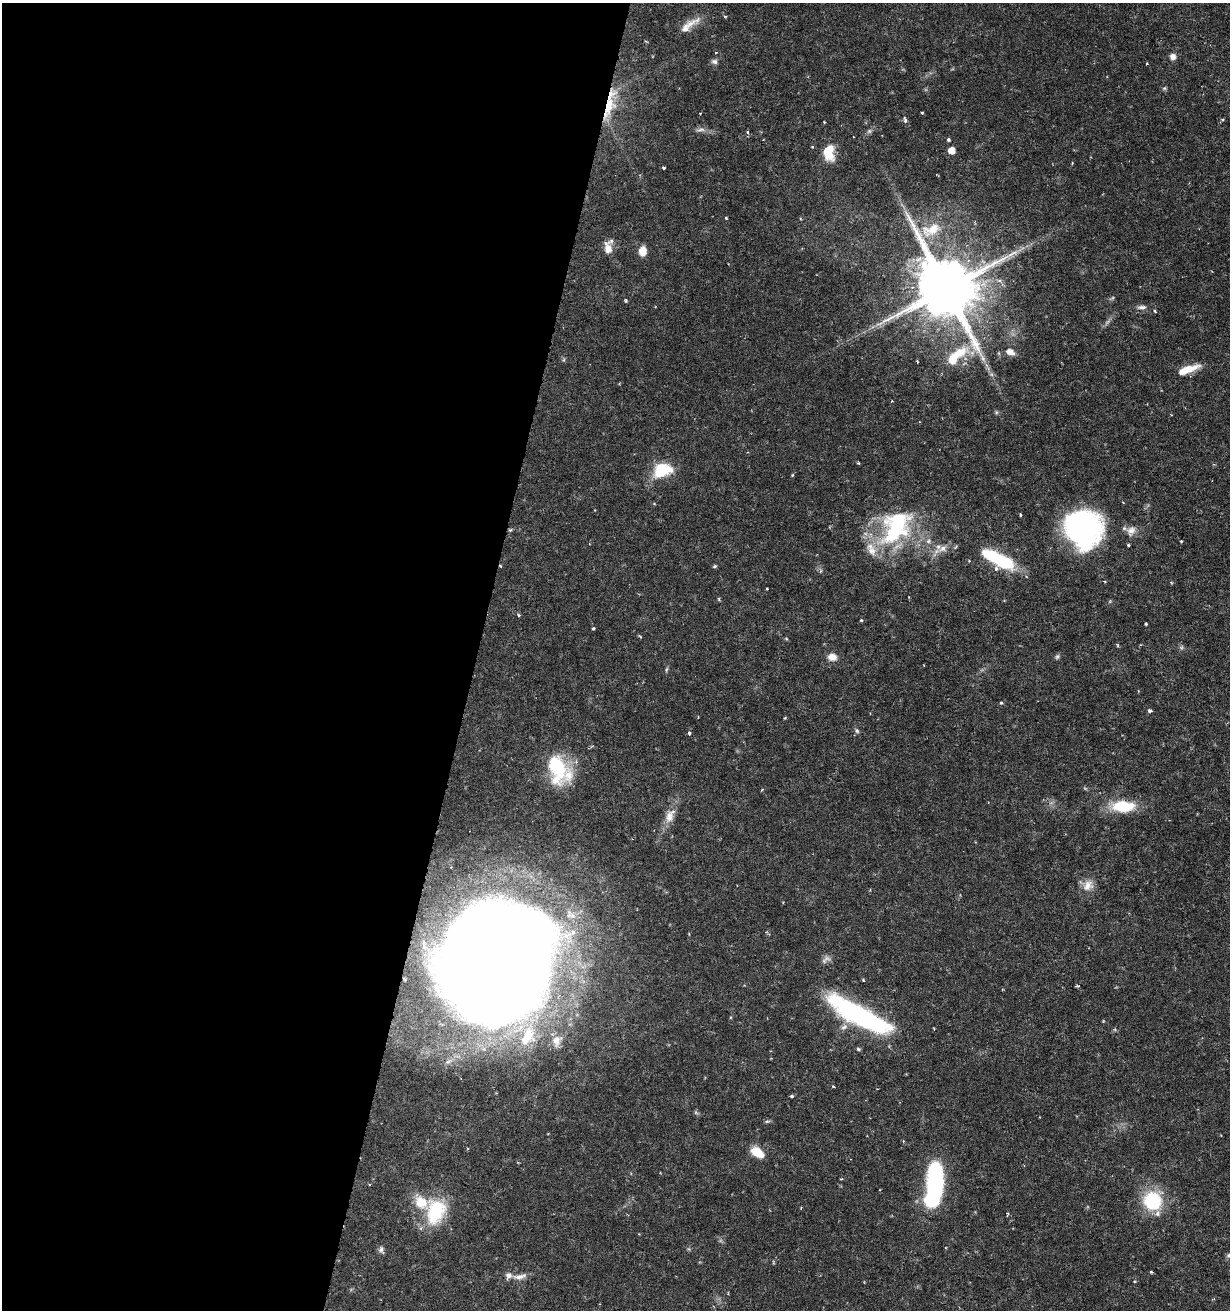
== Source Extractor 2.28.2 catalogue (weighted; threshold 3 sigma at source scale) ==
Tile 5 of 4 x 4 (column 1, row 2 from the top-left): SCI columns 368-1595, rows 2628-3935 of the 5530 x 5283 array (HDU 1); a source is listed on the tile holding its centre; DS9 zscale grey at full resolution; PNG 1232 x 1312 px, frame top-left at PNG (2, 3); no overlay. Shown black and unused: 39% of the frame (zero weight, under 3 of 6 exposures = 2% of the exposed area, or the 3 px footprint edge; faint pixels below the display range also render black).
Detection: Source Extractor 2.28.2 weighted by HDU 2 'WHT'; one run over the whole footprint, this tile lists its part. Background 0.0157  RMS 0.0012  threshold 0.00481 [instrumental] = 3 sigma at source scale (4.09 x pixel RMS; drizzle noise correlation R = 1.36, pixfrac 0.8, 0.0396/0.0396 arcsec/px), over >= 5 px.
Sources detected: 102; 1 too faint to see at this stretch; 2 inside a brighter object's white glare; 1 cosmic-ray / hot-pixel residue — not listed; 11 inside a brighter listed object's ellipse — not listed separately; the other 87 listed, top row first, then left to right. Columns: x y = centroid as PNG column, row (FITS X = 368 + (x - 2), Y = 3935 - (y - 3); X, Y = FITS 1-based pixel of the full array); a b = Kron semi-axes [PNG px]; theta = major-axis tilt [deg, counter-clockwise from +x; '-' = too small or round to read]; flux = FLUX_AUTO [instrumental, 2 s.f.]
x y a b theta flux
685 28 37 10 39 1.5
646 41 5 3 - 0.1
715 52 4 3 - 0.094
1173 57 8 8 - 0.54
714 61 8 6 -14 0.35
1164 88 6 5 - 0.16
608 106 44 13 68 4.3
905 120 8 5 -67 0.35
1222 120 5 4 - 0.15
700 130 13 5 8 0.4
869 131 7 6 - 0.25
748 132 5 4 - 0.18
948 140 4 3 - 0.23
812 147 4 3 - 0.12
951 150 5 5 - 1.2
828 152 15 10 -88 3
1072 163 4 2 - 0.096
663 168 3 3 - 0.19
726 218 4 3 - 0.11
931 230 31 17 21 3.4
608 248 14 8 -77 1.1
642 251 9 7 85 1.4
946 288 18 16 -41 1100
626 300 5 3 - 0.12
1142 307 13 6 2 0.45
1155 311 3 3 - 0.13
879 324 12 3 15 0.34
1010 352 10 7 -26 0.84
956 356 38 13 42 4.1
1187 370 27 7 20 2
892 401 3 3 - 0.081
996 412 6 4 -46 0.17
858 463 5 3 - 0.11
663 468 23 12 -10 3
792 475 4 4 - 0.11
1021 515 3 3 - 0.25
896 527 53 34 55 13
1084 529 41 39 -53 20
511 530 6 4 21 0.16
1131 530 14 11 51 0.92
928 541 7 6 - 0.31
1181 541 4 3 - 0.094
1128 545 3 3 - 0.15
943 549 15 9 28 1
1004 562 27 15 -17 4.8
715 566 5 4 - 0.17
767 589 3 2 - 0.1
719 599 5 3 - 0.11
518 615 4 4 - 0.15
861 620 4 4 - 0.12
1146 624 3 2 - 0.13
593 629 3 3 - 0.14
1118 645 5 3 - 0.14
832 657 11 8 -8 0.92
1057 657 8 5 62 0.22
666 669 8 3 71 0.16
1001 703 4 4 - 0.13
1150 710 5 4 - 0.23
785 718 3 3 - 0.12
857 731 7 6 - 0.25
689 733 4 4 - 0.2
557 768 33 19 -79 7.2
762 789 5 3 - 0.087
1123 806 24 12 -1 4.4
669 816 19 10 73 1.2
1088 885 17 13 41 1.2
827 959 11 8 4 0.49
497 961 85 76 65 320
1077 986 4 3 - 0.14
858 1015 76 19 -29 19
528 1036 36 21 69 5.6
557 1041 18 13 72 1.5
858 1049 6 4 -17 0.16
833 1087 3 2 - 0.12
791 1096 3 3 - 0.24
696 1113 6 4 -19 0.16
767 1121 7 4 8 0.19
757 1152 15 9 -34 1.8
369 1184 3 2 - 0.1
932 1197 41 20 73 8.4
1152 1201 17 16 - 7.3
801 1208 4 3 - 0.085
436 1211 33 23 77 6.5
1007 1214 5 3 - 0.11
381 1249 8 6 61 0.36
1151 1272 4 3 - 0.14
520 1276 21 7 10 0.83
Overlapping masked pixels (flux is a lower limit): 1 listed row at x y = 608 106